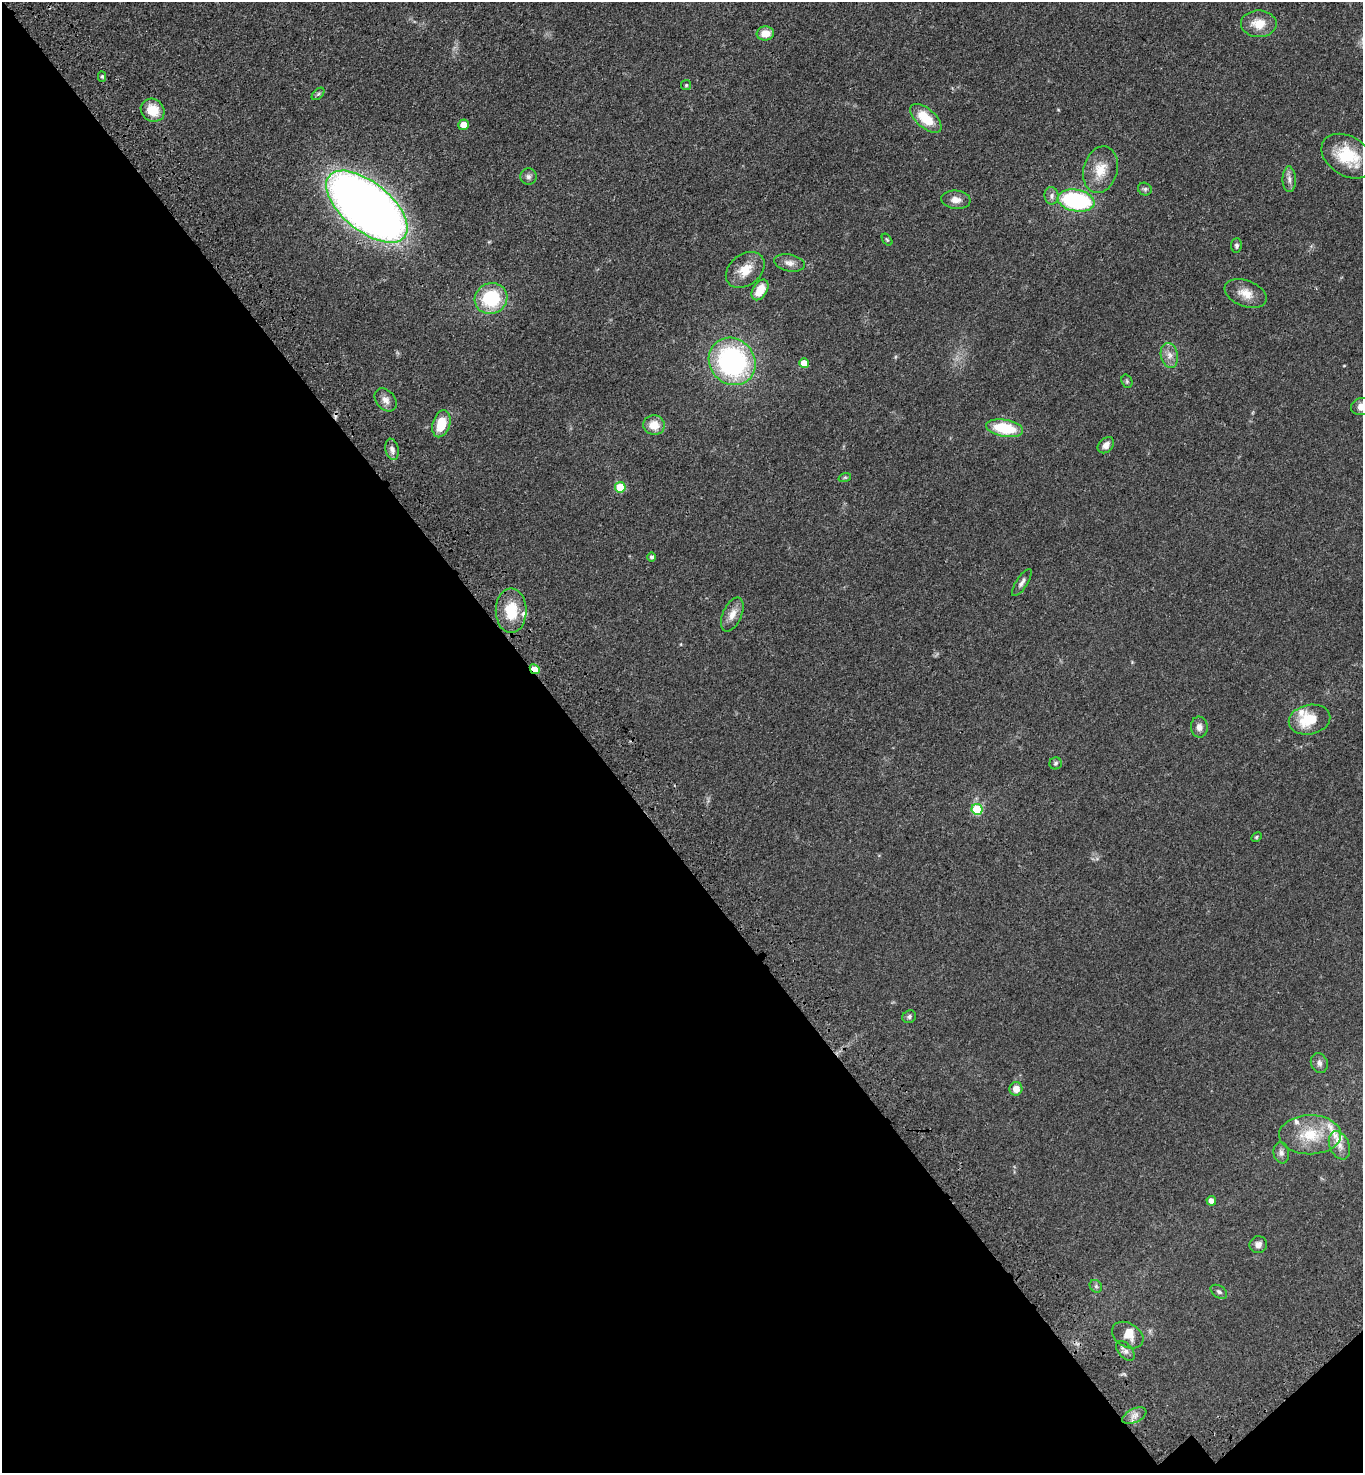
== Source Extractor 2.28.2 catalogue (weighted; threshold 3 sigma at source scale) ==
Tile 14 of 4 x 4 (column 2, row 4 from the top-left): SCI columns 1612-2972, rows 102-1572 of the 6086 x 6089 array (HDU 1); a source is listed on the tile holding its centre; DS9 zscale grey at full resolution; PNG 1365 x 1475 px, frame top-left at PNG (2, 2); each listed source drawn as its Kron ellipse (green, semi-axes under 4 px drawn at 4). Shown black and unused: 43% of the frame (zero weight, under 3 of 4 exposures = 6% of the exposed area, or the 3 px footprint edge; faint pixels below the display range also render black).
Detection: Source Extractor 2.28.2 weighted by HDU 2 'WHT'; one run over the whole footprint, this tile lists its part. Background 0.0454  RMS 0.0052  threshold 0.0235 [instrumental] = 3 sigma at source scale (4.5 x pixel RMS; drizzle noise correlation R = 1.50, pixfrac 1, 0.05/0.05 arcsec/px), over >= 5 px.
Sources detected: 66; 1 cosmic-ray / hot-pixel residue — neither listed nor drawn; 5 inside a brighter listed object's ellipse — not listed separately; the other 60 listed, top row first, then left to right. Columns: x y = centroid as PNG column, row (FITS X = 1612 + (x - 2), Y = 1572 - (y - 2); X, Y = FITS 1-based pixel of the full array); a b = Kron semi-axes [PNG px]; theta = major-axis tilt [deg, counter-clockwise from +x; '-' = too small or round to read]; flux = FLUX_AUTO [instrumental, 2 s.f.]
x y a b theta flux
1259 24 18 13 0 8.5
765 33 8 7 - 6.3
102 77 5 4 - 0.91
686 85 5 5 - 0.69
318 94 7 4 44 0.93
153 110 12 11 - 10
926 118 19 9 -41 14
463 125 5 5 - 5.1
1347 156 28 19 -32 21
1100 170 24 17 75 11
528 177 8 8 - 1.7
1289 179 13 6 -89 2.4
1145 189 7 6 - 1.1
1052 196 9 7 -82 1.9
956 200 15 9 -6 4
1076 201 19 11 -10 59
367 207 49 24 -39 550
887 240 7 4 -53 0.66
1236 245 7 5 86 1.2
789 263 15 8 -11 3.2
745 270 21 15 38 9.2
760 290 11 7 59 9.2
1246 293 22 13 -21 7
491 299 16 15 - 29
1169 355 12 8 -79 3.7
732 361 24 22 -48 91
804 363 5 5 - 6.8
1127 381 7 5 -70 0.9
386 400 13 9 -49 3.5
1361 406 10 8 21 3.6
441 424 14 8 73 12
654 425 11 9 -4 7.4
1005 428 19 8 -10 23
1106 445 9 6 45 2.9
392 449 11 6 -78 2.4
845 477 6 4 19 0.68
620 487 5 5 - 15
652 557 4 4 - 1.2
1022 583 16 5 58 2.2
511 611 22 15 -90 16
732 614 18 9 66 5
535 669 5 4 - 6.9
1310 720 21 14 12 16
1199 727 10 8 -87 2.6
1056 763 6 6 - 1.1
977 809 5 5 - 23
1256 837 6 4 29 0.66
909 1017 7 6 - 1.2
1319 1063 10 8 -68 2.2
1016 1089 7 6 - 4.3
1310 1135 31 19 0 19
1339 1145 15 9 -67 5.3
1281 1153 10 8 -81 2.1
1211 1201 5 4 - 2.7
1258 1245 9 8 - 2.5
1096 1286 7 5 -45 1.1
1219 1292 9 6 -32 1.3
1128 1335 17 12 -30 5.8
1125 1351 11 7 -48 2.2
1134 1416 13 7 25 2.9
Overlapping masked pixels (flux is a lower limit): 1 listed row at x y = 535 669
Isophote crosses this tile's border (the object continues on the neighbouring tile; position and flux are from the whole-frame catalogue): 1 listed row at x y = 1361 406